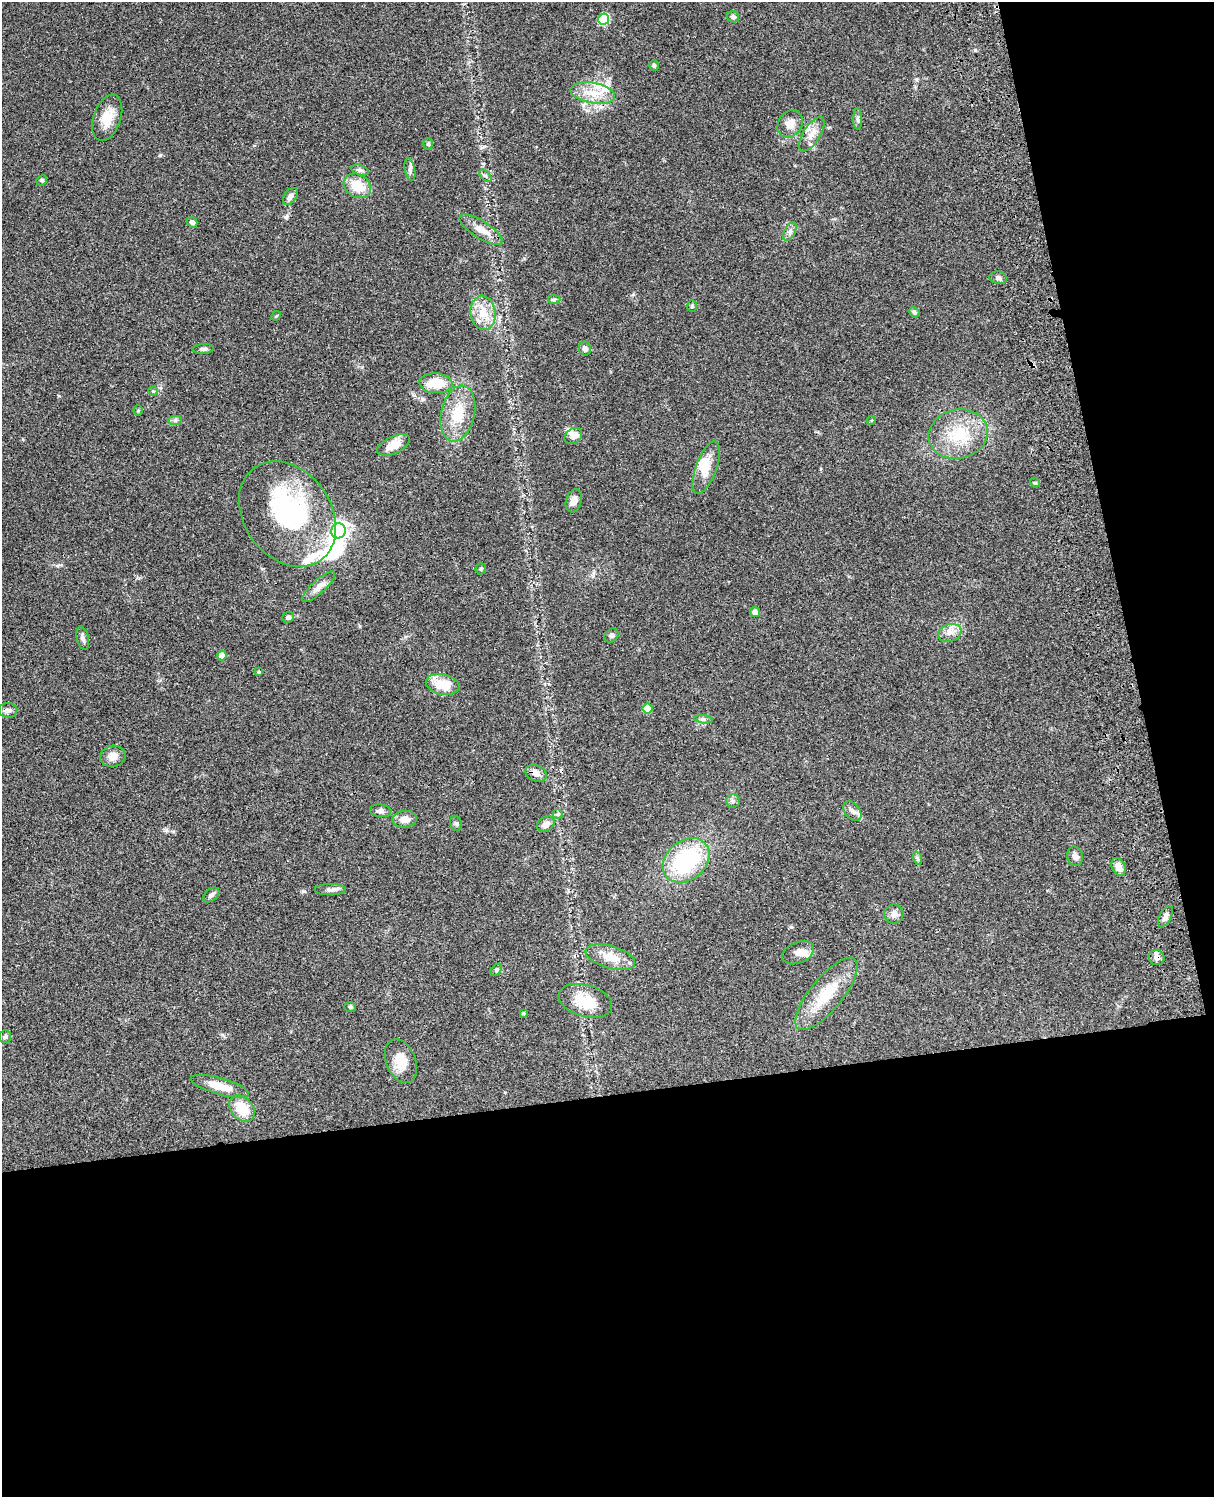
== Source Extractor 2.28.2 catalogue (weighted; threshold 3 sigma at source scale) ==
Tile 12 of 4 x 3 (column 4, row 3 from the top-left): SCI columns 3757-4968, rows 278-1772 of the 5087 x 4927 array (HDU 1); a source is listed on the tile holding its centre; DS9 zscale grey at full resolution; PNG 1216 x 1499 px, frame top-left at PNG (2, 2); each listed source drawn as its Kron ellipse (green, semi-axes under 4 px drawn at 4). Shown black and unused: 33% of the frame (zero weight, under 3 of 4 exposures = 6% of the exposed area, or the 3 px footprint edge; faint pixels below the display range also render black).
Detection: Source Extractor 2.28.2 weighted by HDU 2 'WHT'; one run over the whole footprint, this tile lists its part. Background 0.103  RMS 0.0065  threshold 0.0292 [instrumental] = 3 sigma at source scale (4.5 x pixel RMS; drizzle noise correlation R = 1.50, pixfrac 1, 0.05/0.05 arcsec/px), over >= 5 px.
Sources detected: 93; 2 inside a brighter object's white glare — neither listed nor drawn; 9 inside a brighter listed object's ellipse — not listed separately; the other 82 listed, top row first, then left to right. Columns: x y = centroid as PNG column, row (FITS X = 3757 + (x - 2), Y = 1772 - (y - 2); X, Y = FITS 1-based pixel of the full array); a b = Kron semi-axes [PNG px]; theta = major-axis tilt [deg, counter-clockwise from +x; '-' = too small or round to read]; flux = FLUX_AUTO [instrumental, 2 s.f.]
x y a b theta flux
733 17 6 5 - 1.7
604 19 5 5 - 36
654 65 5 5 - 1.1
593 93 22 10 -10 12
107 118 24 13 71 11
858 119 10 4 -90 1.6
790 124 14 12 55 6.5
812 134 19 8 58 5.4
428 144 5 4 - 1
360 170 9 5 -16 1.8
410 170 11 5 -79 1.9
485 176 7 4 -45 1.2
42 180 5 5 - 1.1
357 186 14 11 -31 14
290 196 9 6 52 3.1
192 222 5 5 - 1.7
481 230 25 8 -32 7.5
790 231 10 5 64 2.1
998 278 9 6 -10 1.9
554 299 6 4 2 1.1
692 306 6 5 - 0.95
914 312 5 5 - 1.1
483 313 17 12 -83 11
276 316 5 4 - 0.63
585 348 7 6 - 2.5
203 349 10 5 4 1.8
436 383 17 10 -4 13
153 391 4 4 - 0.68
138 410 5 4 - 0.74
458 414 28 16 77 17
175 420 7 4 0 1.3
871 421 4 3 - 0.65
958 434 30 24 13 28
573 436 9 7 37 5
393 445 17 8 25 9.1
706 468 28 10 70 10
1035 483 5 4 - 0.77
574 501 12 7 73 4.3
288 514 57 43 -54 95
338 531 7 7 - 140
481 569 5 5 - 0.97
319 587 21 6 43 4.4
755 612 5 5 - 2.8
288 617 6 5 - 1.9
950 633 12 8 18 4.4
611 636 8 6 44 1.5
83 638 12 6 -76 2.2
222 656 5 4 - 7.6
259 672 3 3 - 0.83
443 684 17 10 -12 15
647 708 5 5 - 13
8 710 9 7 -2 2.4
704 719 9 3 -5 1.4
113 756 13 10 10 5.8
536 773 11 8 -22 4.1
733 801 6 6 - 1.7
381 811 11 6 -8 2.3
852 811 11 7 -51 3
558 814 5 5 - 1.1
405 819 12 8 5 5.9
456 823 8 6 -73 1.4
546 824 9 7 35 4.5
1075 856 10 7 -75 2.9
917 858 7 4 -70 1.1
686 860 26 19 39 58
1119 867 9 6 -66 4.9
330 889 15 5 1 2.5
211 895 9 5 40 2
894 914 9 9 - 3.2
1165 916 11 6 61 2.7
798 953 16 10 23 5.7
610 957 25 11 -16 11
1157 957 8 7 - 3
496 970 7 4 50 1
826 994 45 16 51 23
585 1001 27 16 -16 17
350 1007 6 5 - 1
523 1013 3 3 - 0.59
5 1037 6 6 - 1.2
401 1061 23 14 -67 11
220 1086 30 8 -15 11
242 1109 15 11 -49 16
Overlapping masked pixels (flux is a lower limit): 1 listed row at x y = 1157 957
Unlisted compact peaks at least as high as the median listed source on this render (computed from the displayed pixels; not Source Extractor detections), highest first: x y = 160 155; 304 891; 166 830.